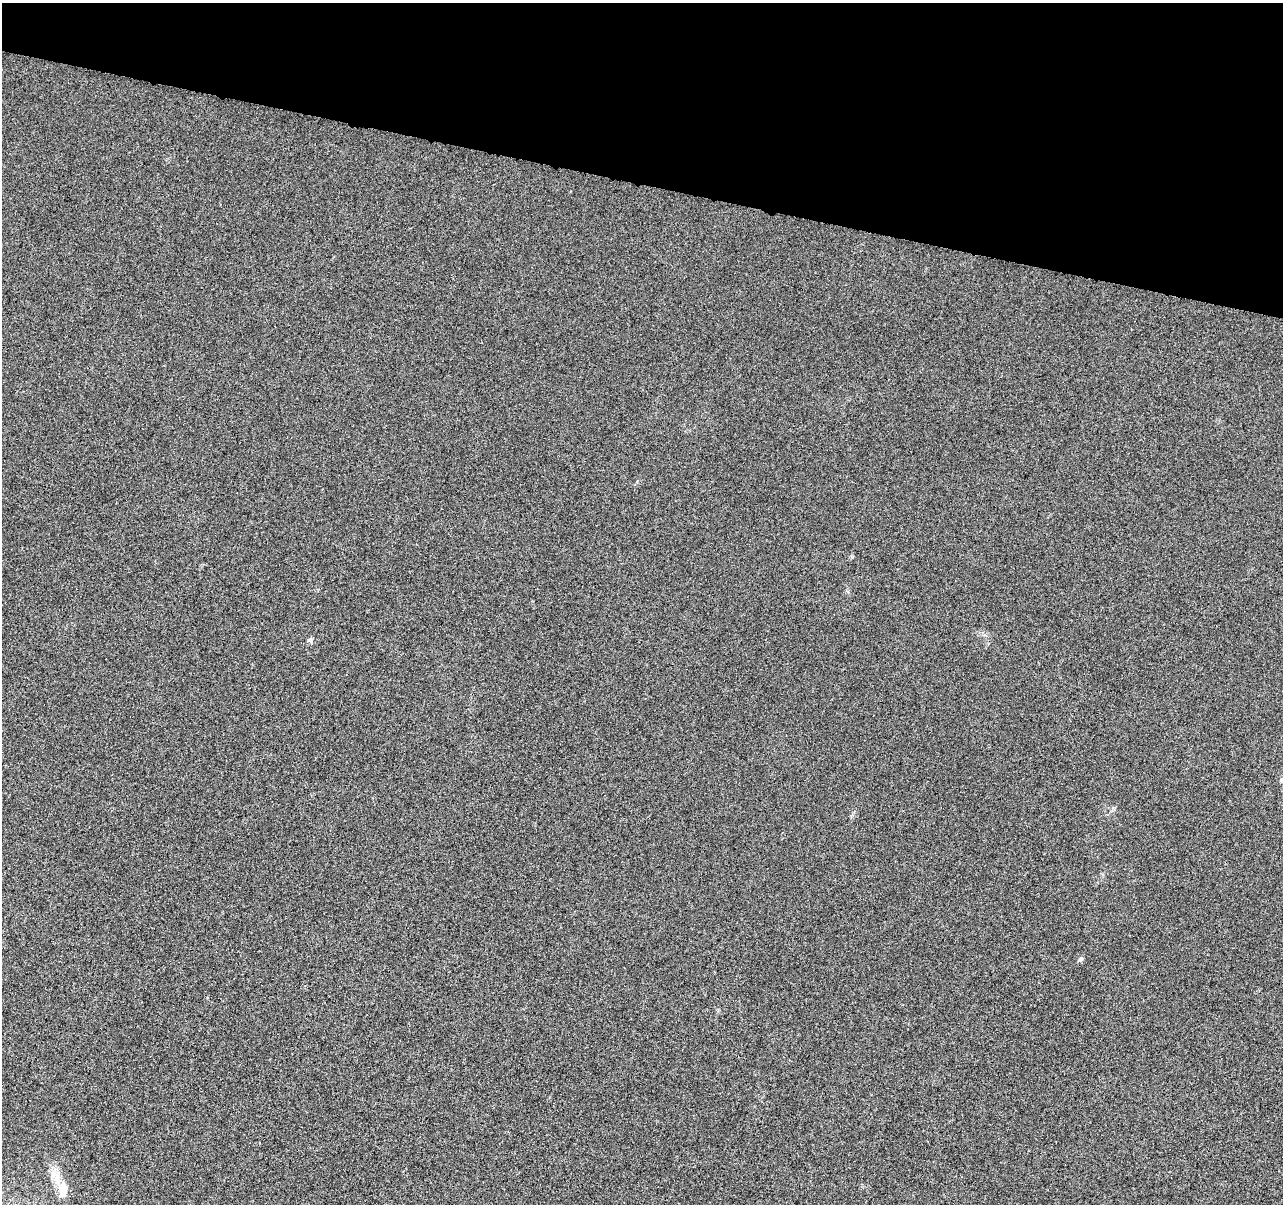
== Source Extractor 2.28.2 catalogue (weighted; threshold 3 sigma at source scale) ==
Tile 2 of 4 x 4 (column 2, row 1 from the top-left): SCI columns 1291-2571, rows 3891-5092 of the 5139 x 5321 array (HDU 1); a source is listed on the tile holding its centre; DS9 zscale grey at full resolution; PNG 1285 x 1206 px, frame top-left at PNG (2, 3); no overlay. Shown black and unused: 15% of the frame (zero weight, under 4 of 8 exposures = <1% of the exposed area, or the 3 px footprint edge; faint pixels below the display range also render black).
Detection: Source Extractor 2.28.2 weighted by HDU 2 'WHT'; one run over the whole footprint, this tile lists its part. Background 0.00117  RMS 0.0022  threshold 0.00885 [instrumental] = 3 sigma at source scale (4.09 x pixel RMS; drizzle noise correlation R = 1.36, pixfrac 0.8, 0.0396/0.0396 arcsec/px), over >= 5 px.
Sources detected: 3; all 3 listed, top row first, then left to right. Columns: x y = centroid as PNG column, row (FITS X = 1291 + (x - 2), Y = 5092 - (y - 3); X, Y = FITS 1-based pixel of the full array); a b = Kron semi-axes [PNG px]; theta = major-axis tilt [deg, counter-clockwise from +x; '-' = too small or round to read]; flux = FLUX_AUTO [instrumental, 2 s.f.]
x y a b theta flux
310 640 8 6 -90 0.42
1081 959 7 4 45 0.32
63 1190 17 10 84 2.4